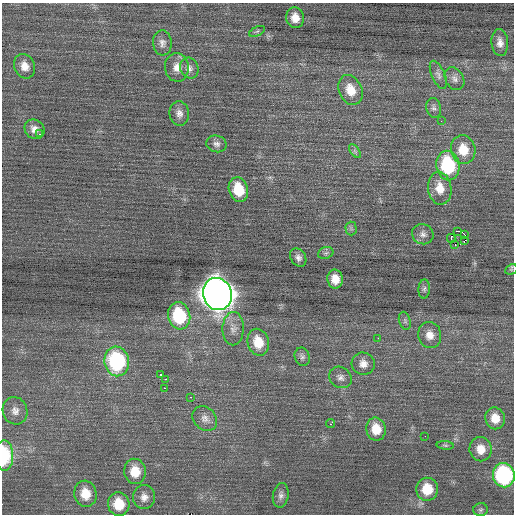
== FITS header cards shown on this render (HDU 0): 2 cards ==
NAXIS1  =                  512 / Axis length
NAXIS2  =                  512 / Axis length

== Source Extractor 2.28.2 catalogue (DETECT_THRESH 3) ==
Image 512 x 512 px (HDU 0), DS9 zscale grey, 1 PNG px = 1 image px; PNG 516 x 516 px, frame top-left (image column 1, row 512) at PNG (2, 3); each listed source drawn as its Kron ellipse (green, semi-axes under 4 px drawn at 4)
Background 0.0878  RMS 0.72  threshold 2.15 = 3 sigma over >= 5 px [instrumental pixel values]
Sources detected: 66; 1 with non-positive FLUX_AUTO (blend fragments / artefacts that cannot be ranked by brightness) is neither listed nor drawn; the other 65 listed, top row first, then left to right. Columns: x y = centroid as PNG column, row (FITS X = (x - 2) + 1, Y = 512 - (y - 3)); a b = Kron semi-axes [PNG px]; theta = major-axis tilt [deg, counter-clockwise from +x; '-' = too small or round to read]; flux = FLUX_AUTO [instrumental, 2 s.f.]
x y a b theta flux
295 18 10 9 - 550
257 31 8 4 24 86
162 43 12 9 -86 270
500 43 13 8 -86 360
25 66 12 10 -67 480
177 67 14 12 -86 520
189 68 11 9 -66 260
438 75 15 6 -67 240
454 79 12 9 -59 260
350 90 15 11 -65 820
434 108 10 7 -75 150
179 113 12 10 -84 320
441 121 3 2 - 50
35 129 10 9 - 360
39 134 2 2 - 230
216 144 10 8 -13 210
463 150 14 12 -77 980
355 151 8 4 -53 110
448 165 15 11 -79 3600
440 188 16 11 -82 810
238 190 12 9 -75 1400
351 228 7 5 -89 110
458 231 2 2 - 1600
423 234 11 10 - 270
465 235 3 2 - 680
451 238 4 2 - 2900
465 240 3 2 - 160
455 244 3 2 - 230
326 253 8 6 21 130
298 258 10 7 -59 220
511 269 6 5 - 80
335 279 9 7 -82 580
424 289 9 6 87 120
217 294 16 14 -70 74000
179 316 14 11 -76 3200
405 321 9 5 -73 130
233 329 16 10 89 450
430 335 13 11 -77 510
378 338 3 2 - 64
258 342 13 10 -75 1100
302 357 9 7 -70 160
117 361 15 12 -81 5300
363 364 11 11 - 410
160 375 3 3 - 200
340 377 12 10 -37 270
166 379 3 2 - 92
164 388 3 2 - 350
190 397 3 2 - 58
15 411 14 12 -71 420
205 418 13 11 -45 330
495 418 11 9 -74 720
330 424 5 3 - 380
376 429 11 9 -80 870
425 436 2 2 - 20
445 445 8 3 -5 72
481 449 12 11 - 670
4 455 15 9 -89 2700
135 471 13 11 -85 920
504 475 12 11 - 7100
427 489 11 11 - 1200
85 494 13 11 -76 880
281 495 12 7 79 220
144 497 12 11 - 370
119 504 12 10 -76 1100
481 510 7 6 - 110
At the frame edge (FLAGS 8, measured only in part): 2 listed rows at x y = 4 455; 504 475
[1 non-positive-flux detection neither listed nor drawn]